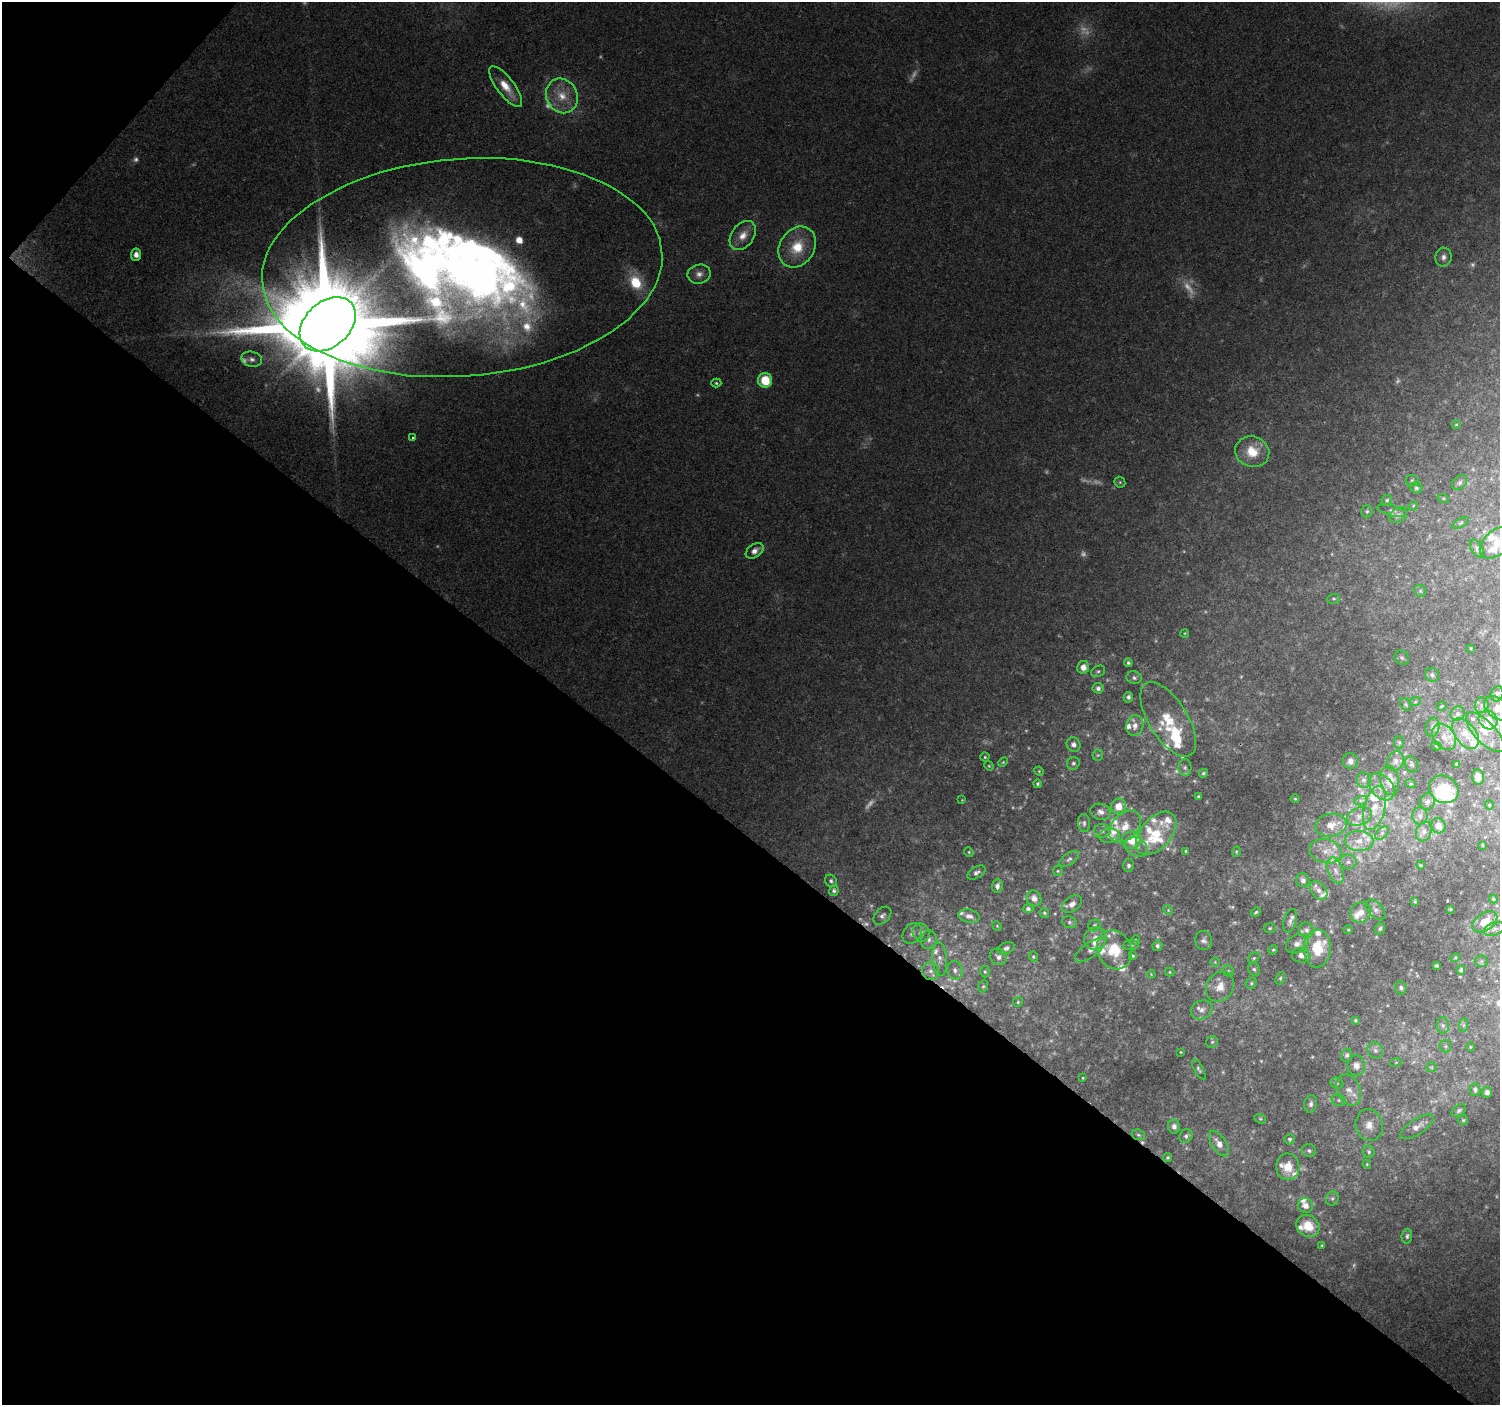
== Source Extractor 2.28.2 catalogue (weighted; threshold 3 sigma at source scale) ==
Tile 9 of 4 x 4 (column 1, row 3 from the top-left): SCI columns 1-1498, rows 1577-2979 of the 5999 x 6023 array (HDU 1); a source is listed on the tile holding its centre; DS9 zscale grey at full resolution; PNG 1502 x 1407 px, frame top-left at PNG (2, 2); each listed source drawn as its Kron ellipse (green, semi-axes under 4 px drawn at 4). Shown black and unused: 42% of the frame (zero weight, under 2 of 3 exposures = <1% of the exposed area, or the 3 px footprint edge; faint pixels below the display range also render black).
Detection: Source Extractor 2.28.2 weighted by HDU 2 'WHT'; one run over the whole footprint, this tile lists its part. Background 0.0756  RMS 0.0077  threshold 0.0347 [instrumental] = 3 sigma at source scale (4.5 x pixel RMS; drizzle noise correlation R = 1.50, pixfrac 1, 0.0396/0.0396 arcsec/px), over >= 5 px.
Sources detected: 317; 46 too faint to see at this stretch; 1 inside a brighter object's white glare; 1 cosmic-ray / hot-pixel residue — neither listed nor drawn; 50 inside a brighter listed object's ellipse — not listed separately; the other 219 listed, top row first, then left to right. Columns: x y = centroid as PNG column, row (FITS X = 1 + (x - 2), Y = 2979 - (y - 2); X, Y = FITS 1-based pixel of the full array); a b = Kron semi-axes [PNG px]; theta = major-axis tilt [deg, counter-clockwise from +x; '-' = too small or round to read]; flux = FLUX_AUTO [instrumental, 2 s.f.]
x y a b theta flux
506 87 24 9 -53 13
562 96 18 15 -64 17
743 235 16 11 52 9.2
797 247 22 17 55 24
136 255 6 5 - 4.2
1443 257 9 8 - 4
462 267 200 109 4 1300
699 274 11 9 12 5.2
328 324 32 22 42 29000
252 359 10 7 -13 3.8
765 380 7 7 - 23
716 383 5 4 - 1.3
1456 424 4 3 - 0.7
413 438 3 3 - 2.9
1252 452 17 15 -18 18
1412 481 6 6 - 1.5
1120 482 6 5 - 1.2
1460 482 8 6 44 2.2
1416 488 6 5 - 1.6
1443 498 6 4 -19 0.8
1387 500 6 5 - 1.5
1413 506 5 4 - 0.83
1367 511 6 5 - 1.4
1392 511 15 5 -16 2.5
1398 515 9 7 35 3
1461 523 9 4 27 1.5
1496 543 19 12 41 13
1477 549 10 5 -57 2.2
755 551 10 6 35 5.2
1420 591 6 5 - 1.4
1334 599 6 5 - 1.3
1185 633 4 3 - 0.71
1471 648 4 2 - 0.69
1402 658 8 6 -43 2
1128 663 4 4 - 1.4
1083 667 6 6 - 5.9
1098 671 7 5 27 1.6
1432 675 7 6 - 2
1134 678 7 6 - 2.1
1098 688 5 5 - 2.7
1497 694 8 6 71 1.8
1128 697 5 5 - 2.1
1415 702 6 4 19 0.96
1406 704 7 5 -50 1.4
1482 705 8 7 - 2.6
1442 706 5 3 - 0.64
1498 708 15 10 -38 11
1458 714 7 6 - 2.4
1168 719 42 19 -58 28
1488 720 10 9 - 7.8
1135 726 10 8 80 5.9
1433 727 10 7 78 2.8
1485 732 25 10 -46 13
1465 733 17 10 -54 11
1444 737 14 10 -53 8.2
1399 742 6 5 - 1.4
1073 744 7 6 - 3.5
1436 746 5 4 - 1
1098 755 5 5 - 1.3
985 757 4 4 - 1
1350 761 8 7 - 4.2
1395 761 10 8 65 3.9
1003 762 5 3 - 0.87
1073 763 6 6 - 1.9
1412 764 8 6 -65 1.9
1457 764 3 3 - 1.4
989 766 5 4 - 0.86
1185 767 8 6 -87 2.6
1039 771 5 4 - 0.88
1203 773 4 4 - 1.4
1478 777 8 6 -81 5.3
1364 780 7 7 - 2.8
1390 781 15 9 -79 8.8
1037 784 4 4 - 1.3
1411 784 5 3 - 0.9
1382 787 15 10 -49 8.3
1444 789 15 13 -32 38
1199 796 3 3 - 1.2
1295 799 4 4 - 0.87
962 800 4 4 - 0.67
1361 800 7 4 18 1.5
1427 801 8 7 - 3.1
1489 805 4 4 - 0.77
1118 806 8 7 - 11
1374 808 22 10 76 15
1101 812 10 8 -18 4.4
1359 816 13 9 21 5.9
1420 816 9 7 -87 3.3
1084 823 9 6 -85 2.3
1331 825 16 11 10 10
1438 826 8 7 - 5.8
1125 827 18 13 45 13
1102 831 8 7 - 3.1
1424 832 10 7 70 3.6
1156 833 25 15 49 26
1382 833 8 5 46 2.7
1109 836 10 7 6 4.2
1131 840 9 8 - 13
1359 841 14 10 -2 9.9
1482 845 3 2 - 0.61
1136 847 12 9 -33 5.5
1186 851 3 3 - 1.1
1325 851 16 12 -14 11
969 852 5 4 - 0.99
1236 852 5 3 - 0.84
1069 859 11 5 35 2.5
1348 862 8 7 - 3.3
1128 865 6 5 - 2
1421 865 4 3 - 0.8
1335 870 14 7 -71 6.2
1058 871 5 5 - 1.1
976 872 10 5 31 2.7
1303 880 7 6 - 3.2
831 881 7 5 -50 2
997 886 7 5 83 3.4
1319 890 11 7 -52 5.1
834 891 5 4 - 1.8
1034 898 8 7 - 5.4
1493 899 4 4 - 0.81
1415 901 4 3 - 0.81
1072 904 11 7 36 4.8
1028 909 5 4 - 1.7
1450 909 3 2 - 0.64
1168 910 5 4 - 0.89
1376 910 12 7 -47 3.8
1256 912 5 4 - 1.2
1361 912 11 10 - 7.4
1044 913 5 4 - 1.2
882 916 10 7 45 3.1
969 916 10 6 -12 4.7
1290 921 12 6 72 3.1
1069 922 7 5 -14 1.8
1485 922 14 8 33 13
1095 925 6 5 - 1.6
997 926 5 4 - 0.76
1270 928 6 5 - 1.2
1380 929 6 5 - 1.7
1494 929 11 6 19 3.1
1307 930 7 7 - 3.2
1348 930 4 4 - 0.74
912 933 11 9 54 4.5
921 933 9 8 - 5
1095 938 11 10 - 8.2
929 940 9 7 71 3.7
1135 940 5 4 - 1.1
1204 940 9 8 - 3.2
1297 944 12 8 30 5.2
1131 945 8 5 7 1.7
1157 946 5 5 - 1.9
1006 948 8 5 24 2.5
1317 948 19 13 90 24
1090 950 18 7 36 5.2
1114 950 20 17 -64 27
1273 950 5 4 - 0.96
1301 955 9 7 -9 4.3
1133 956 4 3 - 1.2
998 957 9 8 - 3.7
1033 957 5 4 - 1.2
1254 958 6 5 - 1.3
1455 958 5 3 - 0.78
940 959 17 7 -85 5.9
1481 961 6 6 - 1.4
1215 962 5 5 - 0.99
1437 966 3 3 - 1.4
1254 969 6 5 - 1.8
955 970 9 7 -76 3.8
1461 970 5 4 - 1.6
930 971 9 8 - 4.4
1228 971 6 5 - 1.3
985 972 6 4 -90 1.1
1169 972 5 4 - 0.91
1151 974 4 3 - 0.64
1280 978 6 4 67 1.2
1251 983 6 5 - 1.5
983 986 6 5 - 1.2
1220 987 16 13 54 11
1401 988 6 6 - 2
1018 1002 5 5 - 1.1
1202 1010 11 9 26 5.1
1355 1020 3 3 - 0.9
1443 1025 8 6 -89 2.7
1464 1025 7 4 89 1.7
1212 1042 6 5 - 1.4
1445 1046 6 5 - 1.6
1470 1047 4 3 - 0.71
1375 1050 8 7 - 2.9
1180 1052 3 2 - 0.58
1347 1055 6 5 - 2.2
1396 1062 5 3 - 0.75
1356 1065 10 9 - 5.1
1431 1067 5 5 - 1.1
1199 1069 11 4 -61 1.6
1083 1078 3 2 - 0.69
1337 1083 7 5 -21 1.6
1349 1090 16 11 -66 8.8
1475 1090 6 5 - 2.3
1487 1092 5 5 - 3.7
1339 1100 7 5 -21 2
1311 1104 9 6 79 3.2
1459 1110 8 5 34 1.8
1260 1119 6 4 -21 1
1463 1120 5 5 - 1.1
1369 1125 16 13 -74 10
1174 1126 7 6 - 3.4
1417 1127 19 7 33 6.4
1138 1135 7 5 -22 1.6
1186 1136 7 6 - 2.4
1290 1139 5 5 - 1.4
1219 1143 14 7 -56 7.2
1309 1151 7 6 - 2
1369 1152 6 5 - 1.7
1168 1157 4 4 - 1
1367 1164 4 4 - 0.8
1288 1167 13 11 -87 13
1332 1198 7 6 - 1.9
1305 1206 8 7 - 5.4
1308 1226 12 10 -39 17
1407 1236 7 5 88 1.9
1322 1245 4 4 - 0.78
Overlapping masked pixels (flux is a lower limit): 1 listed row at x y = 462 267
Isophote crosses this tile's border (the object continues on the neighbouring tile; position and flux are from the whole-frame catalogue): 2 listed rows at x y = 1496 543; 1498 708